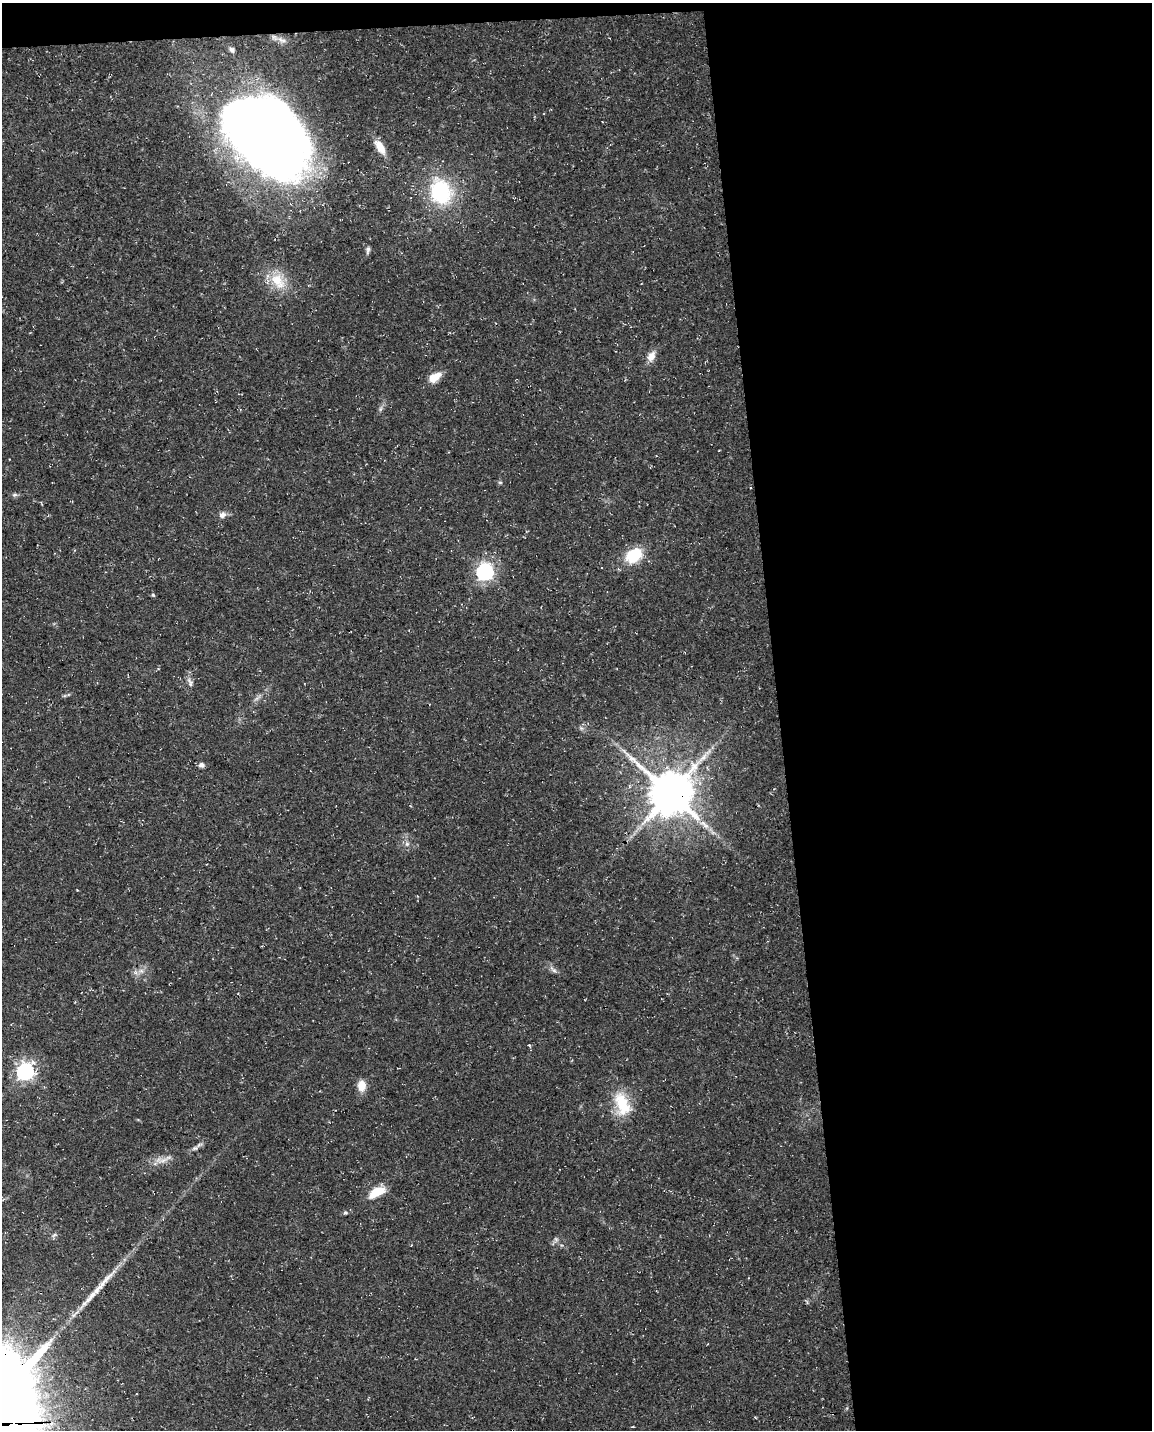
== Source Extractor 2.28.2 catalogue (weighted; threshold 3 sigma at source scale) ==
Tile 4 of 4 x 3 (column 4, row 1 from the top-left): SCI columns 3449-4598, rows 2912-4339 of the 4598 x 4353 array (HDU 1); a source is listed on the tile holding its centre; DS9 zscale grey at full resolution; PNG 1154 x 1432 px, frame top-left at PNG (2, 3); no overlay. Shown black and unused: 34% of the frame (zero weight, under 3 of 4 exposures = <1% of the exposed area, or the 3 px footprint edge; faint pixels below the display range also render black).
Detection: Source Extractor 2.28.2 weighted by HDU 2 'WHT'; one run over the whole footprint, this tile lists its part. Background 0.0367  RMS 0.0033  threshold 0.015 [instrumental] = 3 sigma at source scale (4.5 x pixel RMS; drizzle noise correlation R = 1.50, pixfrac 1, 0.0396/0.0396 arcsec/px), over >= 5 px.
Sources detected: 38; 1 inside a brighter object's white glare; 2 long thin detections or spike segments (spike, bleed or trail) — not listed; the other 35 listed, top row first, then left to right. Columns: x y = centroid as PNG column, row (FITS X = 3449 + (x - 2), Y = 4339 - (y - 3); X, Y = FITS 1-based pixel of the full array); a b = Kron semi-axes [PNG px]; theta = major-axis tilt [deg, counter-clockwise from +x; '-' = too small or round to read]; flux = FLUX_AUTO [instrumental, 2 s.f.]
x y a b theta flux
282 40 14 6 -24 1.8
232 50 8 6 -44 1
262 136 87 50 -31 360
380 147 16 8 -59 4.5
441 192 27 21 -71 29
368 250 11 4 82 0.83
278 281 27 16 -53 8.5
651 356 13 9 61 2.8
434 377 16 9 34 4.5
380 409 7 4 71 0.67
500 482 6 4 0 0.43
15 495 7 5 19 0.73
222 515 8 7 - 1.6
634 555 21 14 37 11
485 572 7 7 - 120
153 595 5 3 - 0.36
190 682 16 5 -69 1.3
581 728 6 5 - 0.69
202 765 7 6 - 1.2
670 793 13 13 - 1400
407 844 6 5 - 0.82
553 970 13 5 -40 1.2
135 972 7 5 -44 0.98
529 1045 4 4 - 0.32
25 1071 7 7 - 130
362 1085 12 9 90 4
622 1104 36 19 -74 12
195 1148 8 5 15 0.81
163 1160 15 6 21 2.3
377 1192 17 8 28 8.4
345 1213 6 5 - 0.57
54 1235 7 4 44 0.66
556 1239 7 4 -45 0.67
755 1417 4 3 - 0.29
14 1423 4 3 - 290
Overlapping masked pixels (flux is a lower limit): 3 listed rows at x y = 262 136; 670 793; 14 1423